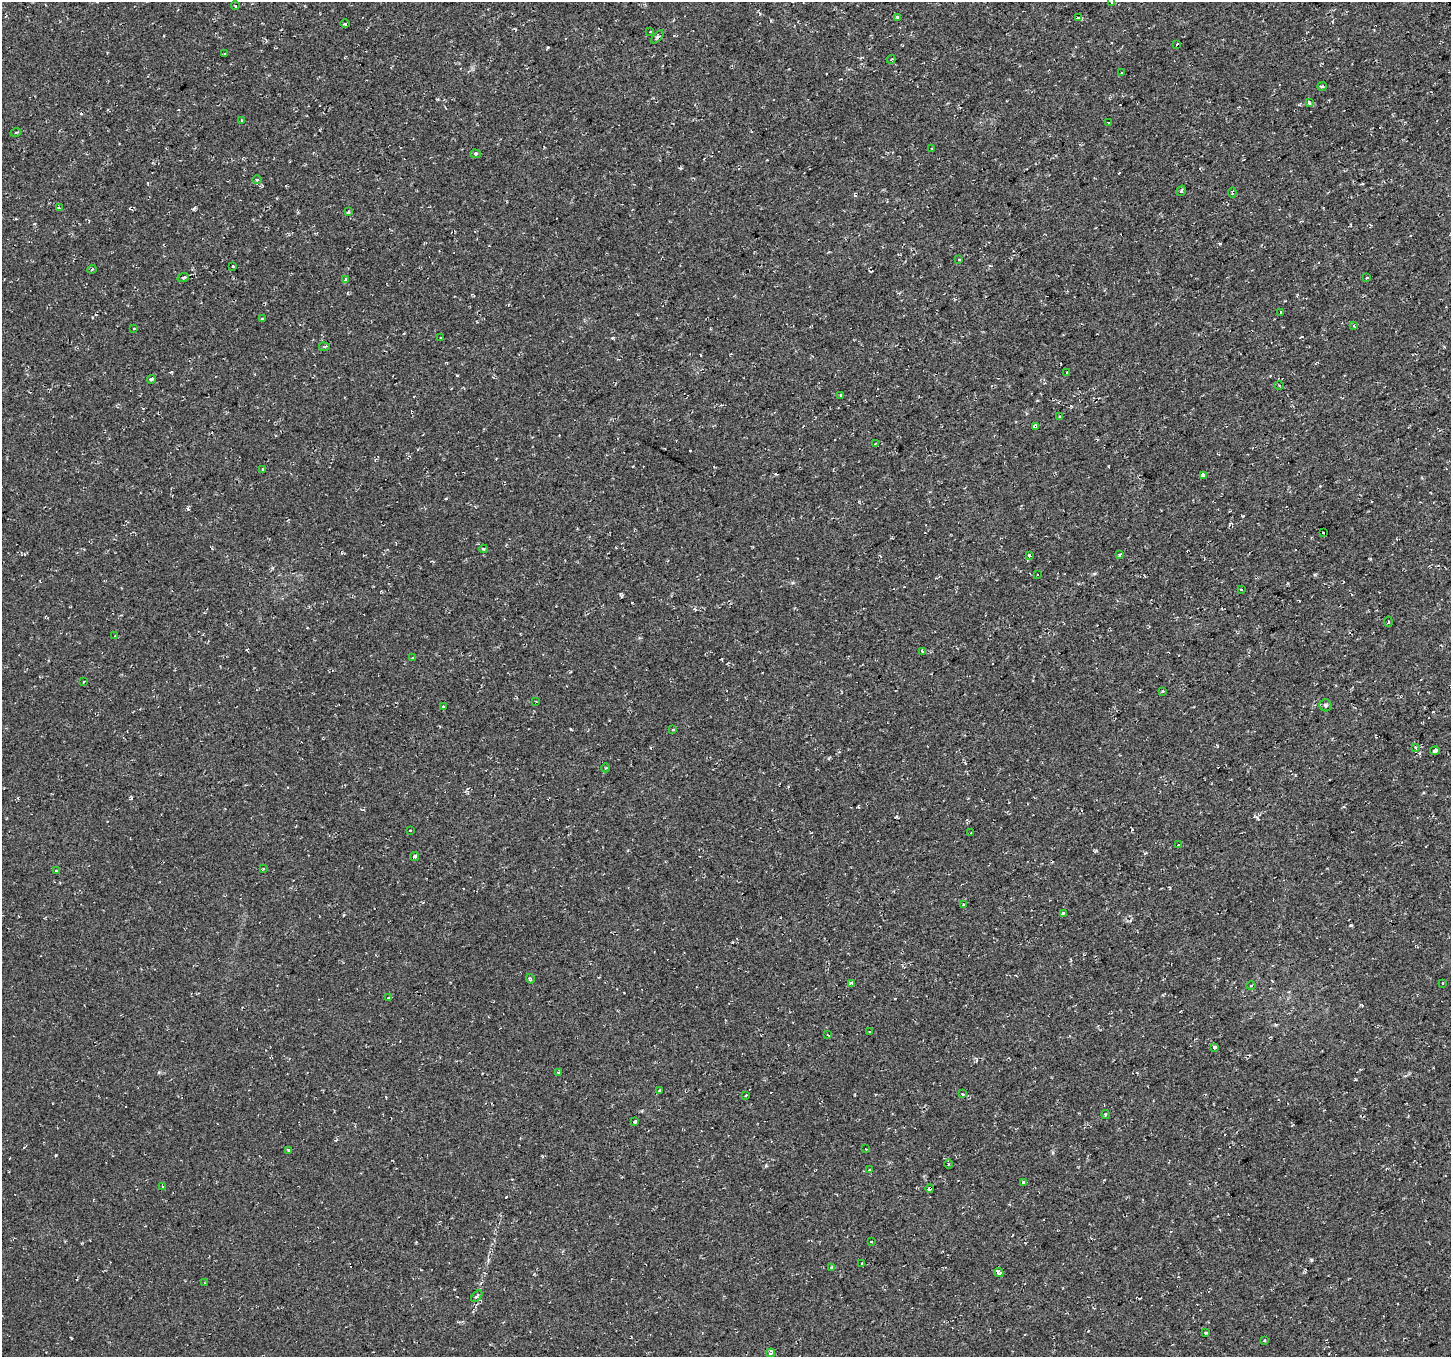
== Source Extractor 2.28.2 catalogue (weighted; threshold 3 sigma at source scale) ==
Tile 10 of 4 x 4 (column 2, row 3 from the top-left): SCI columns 1453-2901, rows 1460-2814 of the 5801 x 5689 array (HDU 1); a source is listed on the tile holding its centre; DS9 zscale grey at full resolution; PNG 1453 x 1359 px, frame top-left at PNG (2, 2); each listed source drawn as its Kron ellipse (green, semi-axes under 4 px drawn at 4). Shown black and unused: <1% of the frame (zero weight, under 2 of 3 exposures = <1% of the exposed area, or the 3 px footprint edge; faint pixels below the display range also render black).
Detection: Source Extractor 2.28.2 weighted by HDU 2 'WHT'; one run over the whole footprint, this tile lists its part. Background 0.0286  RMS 0.0084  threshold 0.0376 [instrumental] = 3 sigma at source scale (4.5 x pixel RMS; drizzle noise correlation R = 1.50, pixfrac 1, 0.0396/0.0396 arcsec/px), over >= 5 px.
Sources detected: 120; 19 cosmic-ray / hot-pixel residue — neither listed nor drawn; the other 101 listed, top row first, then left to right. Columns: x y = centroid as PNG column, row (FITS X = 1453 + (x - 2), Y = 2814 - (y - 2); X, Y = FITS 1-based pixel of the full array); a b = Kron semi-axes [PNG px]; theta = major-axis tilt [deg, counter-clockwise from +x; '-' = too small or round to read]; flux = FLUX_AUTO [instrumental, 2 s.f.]
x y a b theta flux
1112 2 3 3 - 4.6
235 6 4 3 - 2.3
897 17 4 3 - 3.6
1078 18 4 3 - 3.2
345 24 5 3 - 1.3
650 32 3 3 - 1.2
657 37 8 3 47 1.3
1177 44 3 3 - 4.7
225 53 3 2 - 0.67
891 59 4 2 - 0.9
1122 73 3 3 - 3.3
1322 86 5 4 - 0.95
1309 103 3 3 - 4.6
242 120 3 3 - 2.1
1108 122 4 2 - 0.56
16 132 5 3 - 1.1
932 149 3 2 - 1.2
475 154 5 4 - 1.2
257 180 4 3 - 0.87
1181 191 5 3 - 1.1
1232 192 5 2 - 1.5
59 208 3 3 - 0.82
348 212 4 3 - 1.4
958 260 3 3 - 2.2
233 267 3 3 - 2.8
92 269 4 4 - 0.99
183 277 6 4 22 1.8
1367 278 3 3 - 2.3
345 280 3 3 - 2.1
1281 313 4 3 - 2.1
262 319 3 3 - 6.8
1354 325 4 3 - 0.82
134 328 3 2 - 1.3
441 338 3 2 - 0.78
324 347 5 3 - 1.2
1067 373 3 3 - 3.2
151 379 4 3 - 12
1279 385 4 3 - 0.87
841 395 3 3 - 4.5
1060 417 3 3 - 1.9
1035 426 4 3 - 3.4
875 444 4 3 - 0.76
263 469 3 3 - 3
1203 476 4 3 - 11
1323 533 3 2 - 1.8
483 549 4 3 - 1.2
1120 554 3 3 - 5.3
1029 556 3 3 - 4.8
1038 575 3 3 - 1.4
1241 590 3 3 - 2.1
1388 622 5 2 - 0.78
115 636 4 2 - 0.7
922 651 4 3 - 1.2
413 657 3 3 - 1.7
84 682 4 3 - 1.5
1163 691 3 3 - 5.4
536 702 3 2 - 0.57
1325 705 6 6 - 1.7
444 707 4 3 - 7.4
673 730 3 3 - 1.7
1415 747 3 3 - 4.2
1435 751 4 3 - 13
605 768 4 3 - 0.79
410 830 3 3 - 2.2
971 833 3 2 - 0.99
1178 845 2 2 - 0.72
414 856 4 3 - 8.4
263 869 3 3 - 2.3
56 871 3 3 - 2.4
963 905 3 3 - 3.1
1063 913 4 3 - 11
530 979 5 3 - 1.3
852 983 4 3 - 1.9
1443 983 4 2 - 0.67
1251 986 5 3 - 0.86
388 998 3 3 - 4.5
870 1032 2 2 - 0.95
828 1035 3 2 - 1.1
1215 1047 4 3 - 4.2
558 1072 3 3 - 8.6
659 1091 4 3 - 0.71
963 1094 4 3 - 0.73
746 1095 3 2 - 1.1
1105 1115 4 4 - 1.5
635 1121 4 3 - 7.6
866 1149 3 2 - 0.49
289 1150 4 3 - 1.1
948 1164 5 3 - 0.9
870 1170 3 3 - 1.7
1024 1182 3 3 - 7
162 1187 3 3 - 1
930 1189 4 3 - 11
871 1242 3 2 - 0.64
862 1263 3 2 - 0.57
832 1267 4 4 - 1
999 1273 4 4 - 7.4
205 1283 3 3 - 0.84
477 1296 7 3 46 1.2
1206 1333 4 3 - 1.1
1265 1340 3 2 - 0.69
770 1353 4 3 - 4.6
Overlapping masked pixels (flux is a lower limit): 3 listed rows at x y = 1035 426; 414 856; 930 1189
Isophote crosses this tile's border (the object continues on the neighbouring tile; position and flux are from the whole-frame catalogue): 1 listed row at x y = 1112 2
Unlisted compact peaks at least as high as the median listed source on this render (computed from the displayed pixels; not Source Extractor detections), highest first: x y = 1311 1260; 1351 925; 613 338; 193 209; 766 1165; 571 729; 188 509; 1257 818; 131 798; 159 1072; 1355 1079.